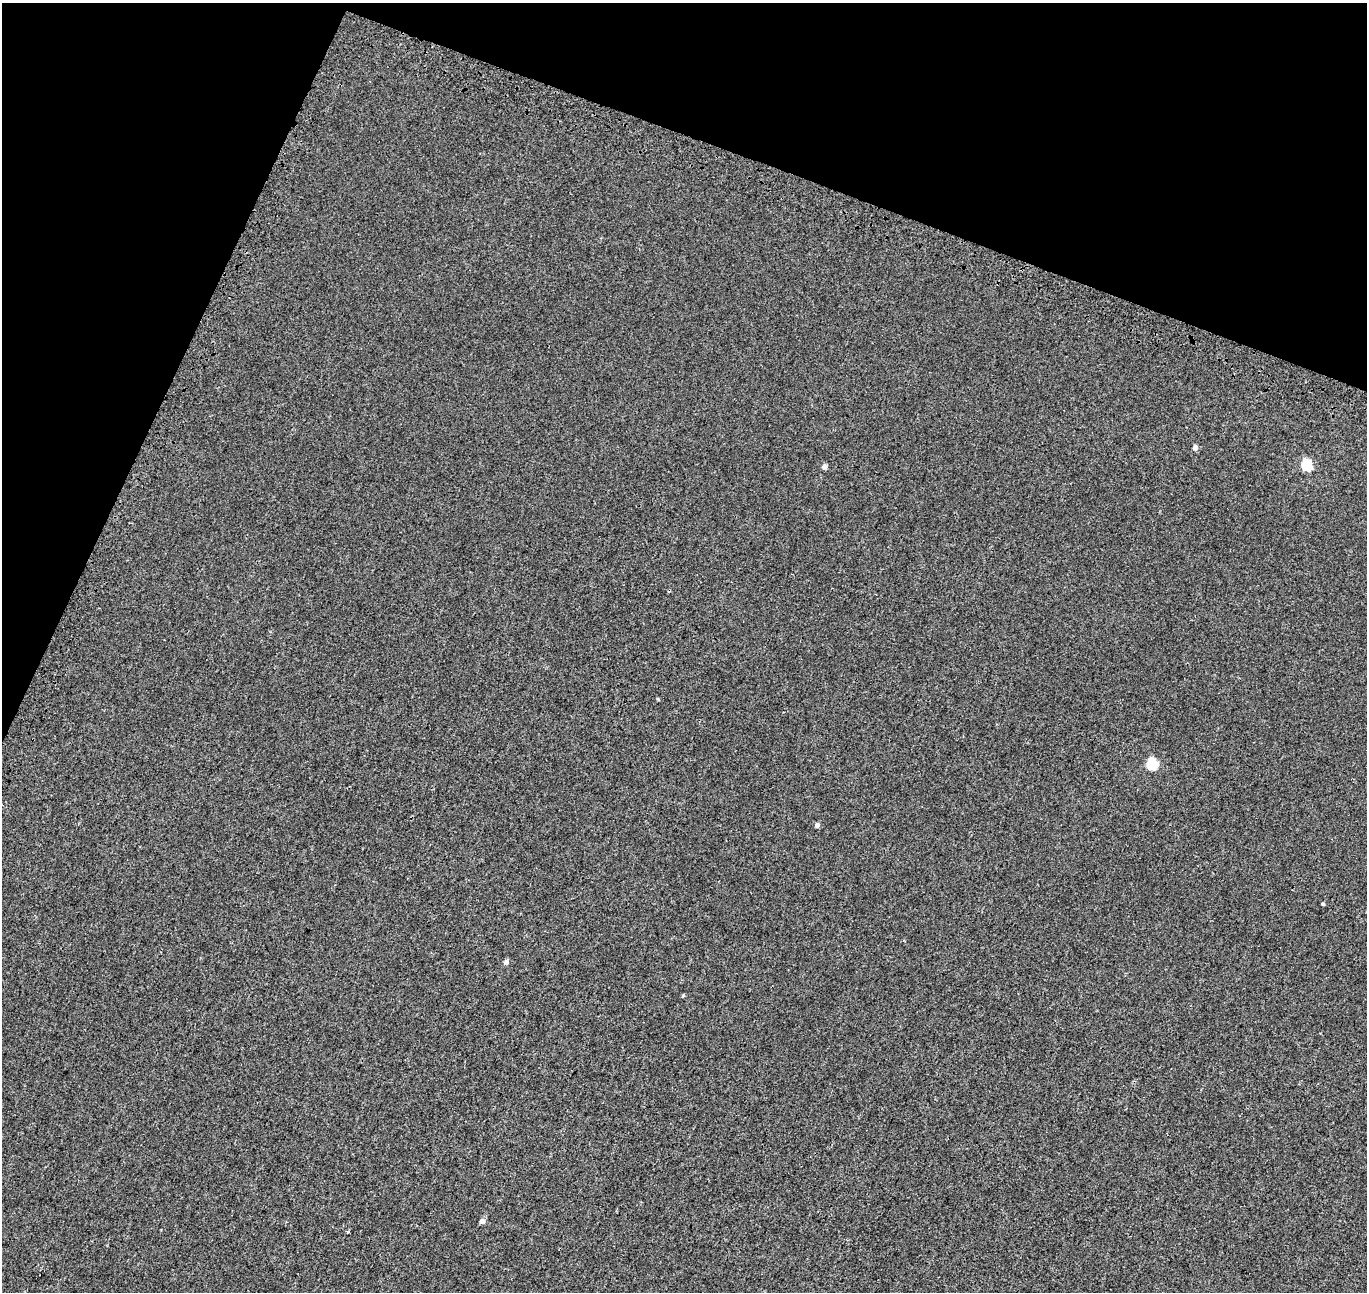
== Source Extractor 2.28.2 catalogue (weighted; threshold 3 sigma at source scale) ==
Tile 2 of 4 x 4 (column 2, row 1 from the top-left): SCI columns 1503-2867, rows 4195-5484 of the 5742 x 5874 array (HDU 1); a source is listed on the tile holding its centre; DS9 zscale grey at full resolution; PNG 1369 x 1294 px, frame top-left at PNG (2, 3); no overlay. Shown black and unused: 19% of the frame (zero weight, under 3 of 4 exposures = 9% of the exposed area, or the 3 px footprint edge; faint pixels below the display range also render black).
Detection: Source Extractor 2.28.2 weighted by HDU 2 'WHT'; one run over the whole footprint, this tile lists its part. Background 0.001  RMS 0.0029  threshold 0.0131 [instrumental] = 3 sigma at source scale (4.5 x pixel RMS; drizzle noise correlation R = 1.50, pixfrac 1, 0.0396/0.0396 arcsec/px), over >= 5 px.
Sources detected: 10; all 10 listed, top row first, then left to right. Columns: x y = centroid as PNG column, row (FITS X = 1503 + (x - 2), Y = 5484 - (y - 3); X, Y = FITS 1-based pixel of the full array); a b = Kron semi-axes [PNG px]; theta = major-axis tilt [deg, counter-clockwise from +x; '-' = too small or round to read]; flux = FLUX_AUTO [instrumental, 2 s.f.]
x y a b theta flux
1195 447 5 4 - 1.6
1307 465 6 5 - 20
824 466 4 4 - 1.5
1152 764 6 5 - 21
817 825 5 4 - 1
1323 904 4 3 - 0.32
506 962 5 5 - 1.1
683 995 5 4 - 0.31
482 1221 5 4 - 1.5
348 1232 3 3 - 0.33